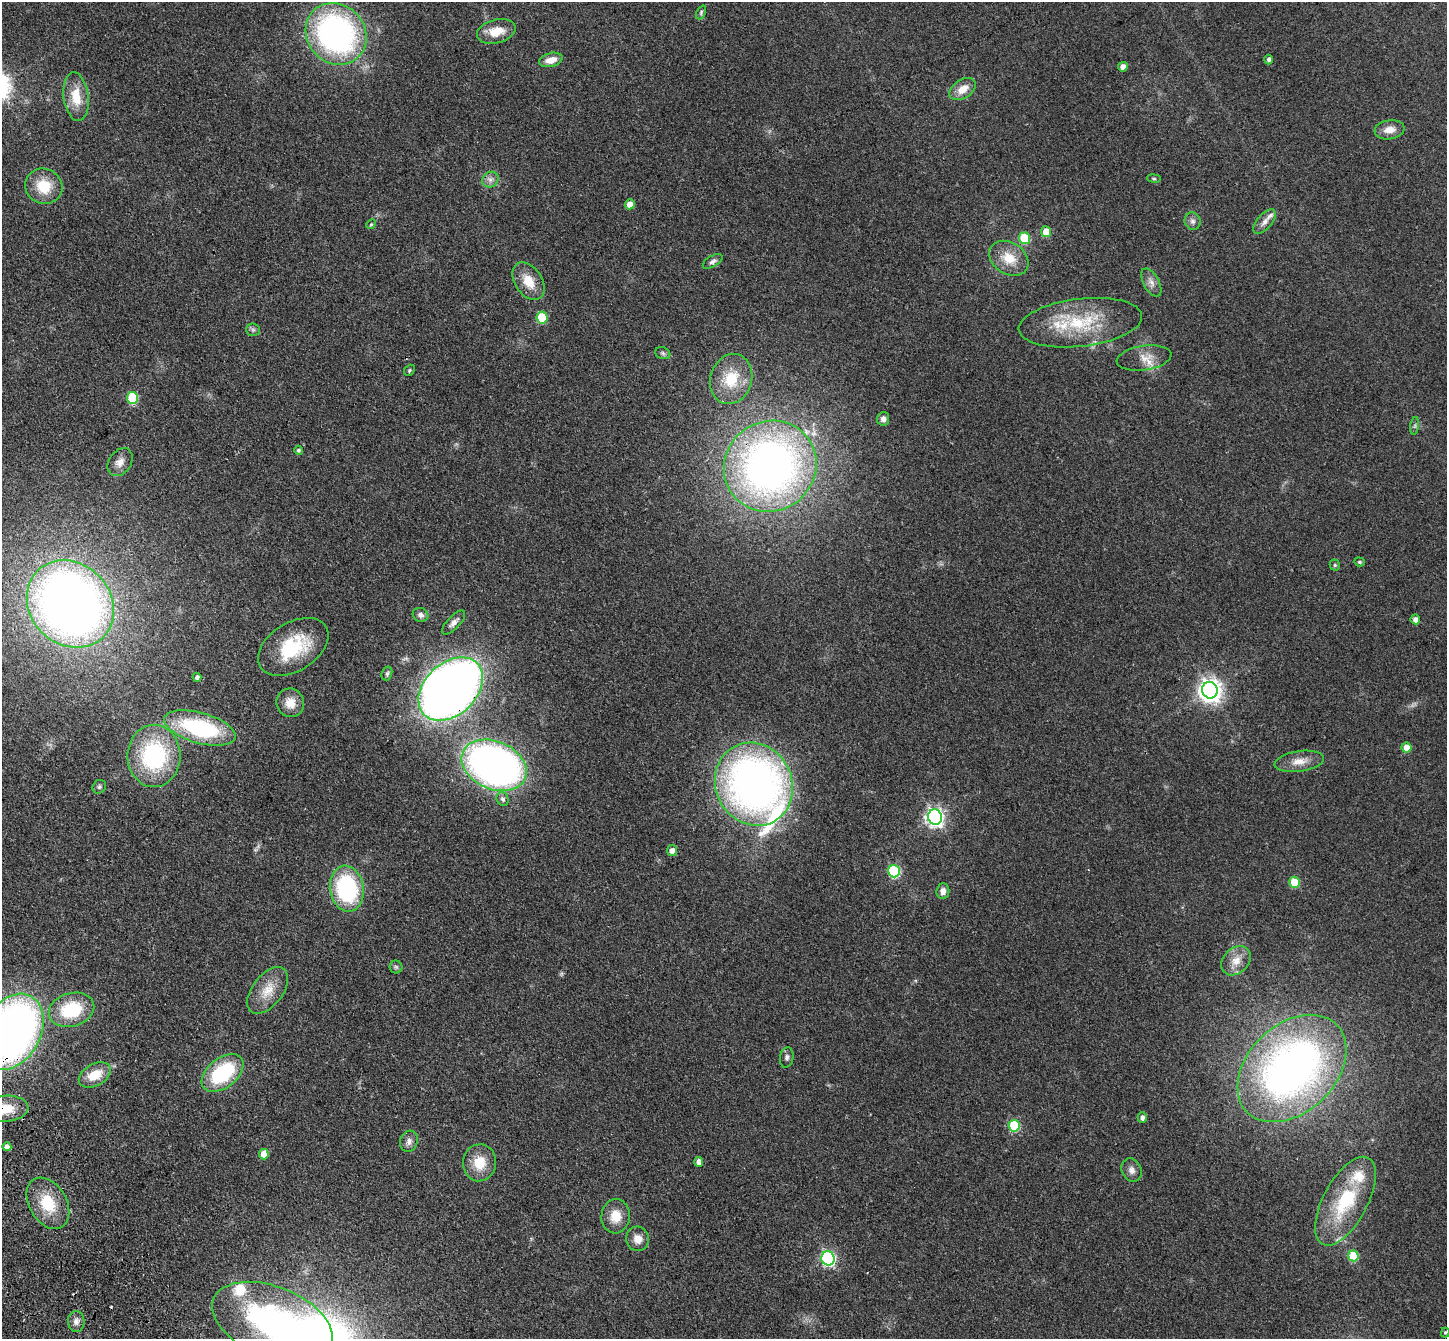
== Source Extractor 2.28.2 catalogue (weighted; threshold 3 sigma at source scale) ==
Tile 7 of 4 x 4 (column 3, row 2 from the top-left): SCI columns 2994-4438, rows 2895-4231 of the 5985 x 5924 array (HDU 1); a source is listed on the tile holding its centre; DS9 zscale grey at full resolution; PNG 1449 x 1341 px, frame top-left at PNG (2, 2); each listed source drawn as its Kron ellipse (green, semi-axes under 4 px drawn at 4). Shown black and unused: <1% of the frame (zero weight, under 3 of 4 exposures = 6% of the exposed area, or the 3 px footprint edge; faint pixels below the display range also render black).
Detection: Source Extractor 2.28.2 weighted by HDU 2 'WHT'; one run over the whole footprint, this tile lists its part. Background 0.14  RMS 0.0076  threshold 0.0344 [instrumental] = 3 sigma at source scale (4.5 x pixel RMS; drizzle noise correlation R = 1.50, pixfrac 1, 0.05/0.05 arcsec/px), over >= 5 px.
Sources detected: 95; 1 cosmic-ray / hot-pixel residue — neither listed nor drawn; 6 inside a brighter listed object's ellipse — not listed separately; the other 88 listed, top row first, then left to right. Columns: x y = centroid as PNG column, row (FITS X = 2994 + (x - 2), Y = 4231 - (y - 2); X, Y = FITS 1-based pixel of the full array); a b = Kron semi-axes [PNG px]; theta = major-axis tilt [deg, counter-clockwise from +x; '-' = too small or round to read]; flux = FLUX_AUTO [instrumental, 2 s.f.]
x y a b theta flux
701 12 7 4 66 1.3
496 31 20 11 15 13
336 34 32 29 -48 230
1269 59 5 4 - 2.1
551 60 12 7 15 8
1123 67 5 5 - 6.7
963 89 15 9 33 9.7
76 97 24 12 -83 17
1389 130 15 9 8 7.5
1154 178 7 3 -8 0.93
490 180 8 7 - 3.4
44 186 19 17 -26 20
630 204 5 5 - 7.2
1192 221 9 8 - 3
1264 222 15 7 49 4.8
371 224 5 4 - 1
1046 232 5 5 - 13
1024 238 5 5 - 31
1009 258 21 15 -33 16
713 261 11 5 30 2.5
528 281 20 13 -57 14
1151 282 15 8 -61 4.8
542 317 6 5 - 31
1080 323 62 24 7 53
253 330 7 6 - 1.8
663 353 8 6 -22 1.7
1144 358 27 12 8 10
409 370 6 5 - 1.1
731 379 25 21 72 28
132 398 6 5 - 44
883 419 7 6 - 2.9
1415 426 9 4 81 1.5
298 450 4 4 - 1.4
120 462 15 11 55 6.3
770 466 47 45 36 400
1359 562 5 4 - 0.91
1335 565 5 5 - 1.2
70 604 47 40 -45 750
421 615 8 6 -25 2.8
1415 619 5 5 - 4.3
454 623 15 6 47 3.8
293 647 38 24 32 46
387 673 7 5 73 1.6
197 677 4 4 - 2.8
451 689 37 26 44 750
1210 690 8 7 - 580
290 703 14 13 - 10
200 728 37 15 -16 82
1406 748 5 5 - 9.9
154 756 31 26 90 87
1299 761 25 10 9 9.7
494 765 34 24 -24 390
754 784 42 38 -62 430
99 787 7 6 - 1.6
503 799 7 6 - 2.6
935 817 7 7 - 310
672 850 5 5 - 4.2
894 871 6 6 - 69
1294 882 5 5 - 27
347 889 23 17 -81 85
943 891 7 6 - 4.8
1236 961 16 12 44 10
396 967 6 6 - 1.6
268 990 27 15 52 16
71 1010 23 16 16 41
12 1032 40 28 61 480
787 1057 10 6 79 2.4
1292 1068 62 44 44 400
223 1073 24 14 38 60
95 1075 17 11 29 16
5 1109 23 13 5 17
1142 1117 5 4 - 2.9
1014 1126 6 5 - 49
409 1141 11 8 73 3.8
7 1147 4 4 - 4.1
264 1154 5 5 - 10
699 1162 5 4 - 4.5
479 1163 18 16 85 18
1132 1170 12 9 -64 4.3
1345 1201 49 22 62 55
48 1203 28 18 -60 28
616 1216 17 14 86 13
638 1239 12 11 - 6.9
1353 1256 5 5 - 30
828 1258 7 6 - 140
76 1321 10 8 -89 4
273 1322 63 35 -22 200
1445 1332 5 4 - 1
Overlapping masked pixels (flux is a lower limit): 4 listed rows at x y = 770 466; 451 689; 12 1032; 5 1109
Isophote crosses this tile's border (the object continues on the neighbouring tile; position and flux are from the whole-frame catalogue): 3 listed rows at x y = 12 1032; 5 1109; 273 1322